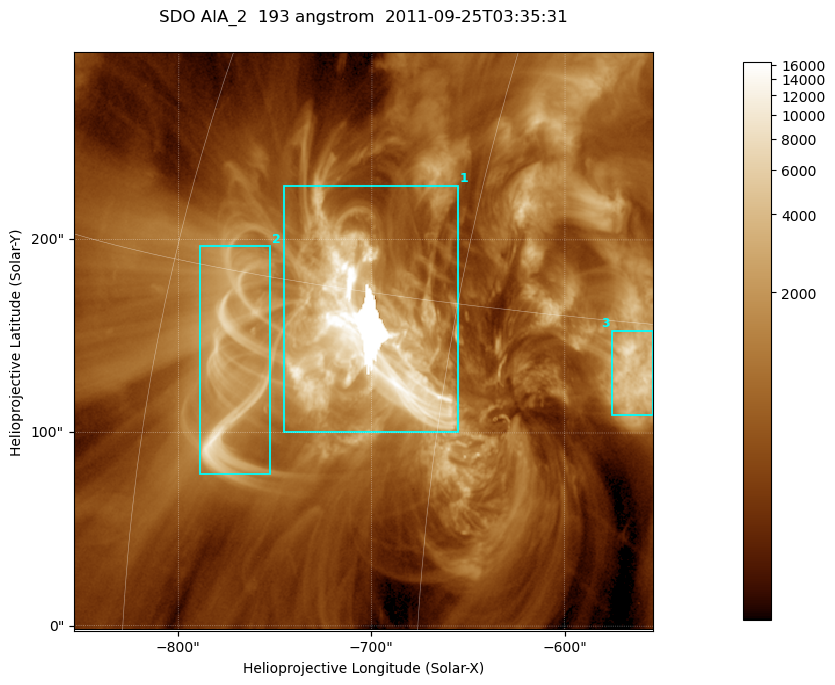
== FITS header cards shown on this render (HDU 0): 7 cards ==
TELESCOP= 'SDO     '           /
INSTRUME= 'AIA_2   '           /
WAVELNTH=                  193 /
WAVEUNIT= 'angstrom'           /
DATE-OBS= '2011-09-25T03:35:31.84' /
CTYPE1  = 'HPLN-TAN'           /
CTYPE2  = 'HPLT-TAN'           /

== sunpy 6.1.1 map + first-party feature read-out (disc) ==
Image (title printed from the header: SDO AIA_2  193 angstrom  2011-09-25T03:35:31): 499 x 499 px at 0.601 arcsec/px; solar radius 957 arcsec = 1592 px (partial field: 3.1% of the solar disc is inside the frame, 100% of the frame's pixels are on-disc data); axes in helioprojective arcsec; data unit not stated in the header (colour bar unlabelled)
Orientation: roll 0.0577 deg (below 1 deg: not rotated)
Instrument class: DISC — disc imager (sunpy class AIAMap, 193 A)
Bright regions (active regions / flare kernels): reference = the on-disc median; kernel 5 px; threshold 5 sigma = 2261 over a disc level ~670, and >= 1.15x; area >= 249 px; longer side >= 6 px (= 3.6 arcsec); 3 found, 3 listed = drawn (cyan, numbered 1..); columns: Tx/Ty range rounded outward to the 2 arcsec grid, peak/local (2 s.f.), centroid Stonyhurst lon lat
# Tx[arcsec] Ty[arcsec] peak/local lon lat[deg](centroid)
1 -746..-654 100..228 25 -49 +14
2 -790..-752 78..198 15 -56 +12
3 -576..-554 108..154 12 -37 +13